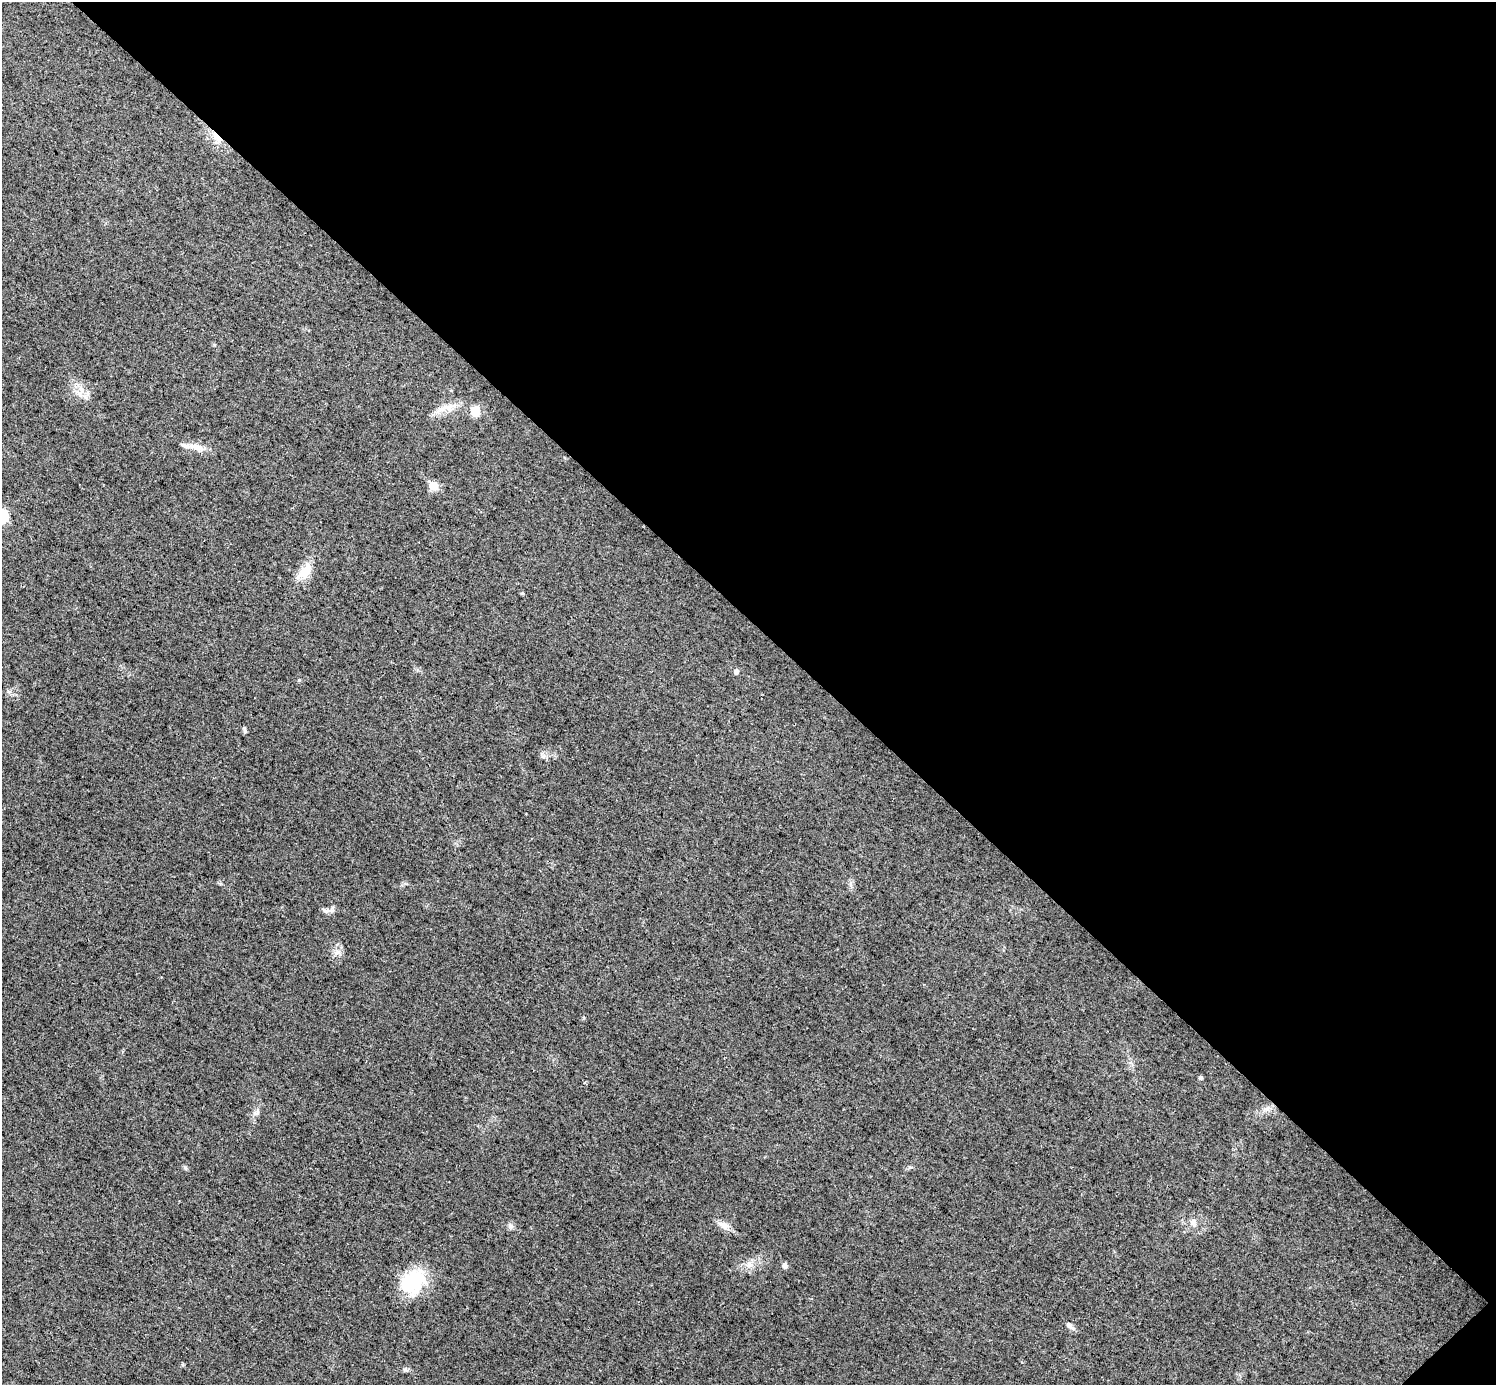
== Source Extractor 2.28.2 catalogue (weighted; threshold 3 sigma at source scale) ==
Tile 8 of 4 x 4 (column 4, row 2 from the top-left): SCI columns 4484-5977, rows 2919-4301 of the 5979 x 5979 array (HDU 1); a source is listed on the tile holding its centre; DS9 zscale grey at full resolution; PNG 1498 x 1387 px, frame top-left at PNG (2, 2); no overlay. Shown black and unused: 45% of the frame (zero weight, under 3 of 4 exposures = <1% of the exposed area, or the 3 px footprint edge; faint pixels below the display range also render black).
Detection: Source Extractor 2.28.2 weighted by HDU 2 'WHT'; one run over the whole footprint, this tile lists its part. Background 0.0162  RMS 0.0049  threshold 0.022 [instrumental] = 3 sigma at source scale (4.5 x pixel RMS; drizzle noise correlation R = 1.50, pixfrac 1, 0.05/0.05 arcsec/px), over >= 5 px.
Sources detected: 23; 1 inside a brighter listed object's ellipse — not listed separately; the other 22 listed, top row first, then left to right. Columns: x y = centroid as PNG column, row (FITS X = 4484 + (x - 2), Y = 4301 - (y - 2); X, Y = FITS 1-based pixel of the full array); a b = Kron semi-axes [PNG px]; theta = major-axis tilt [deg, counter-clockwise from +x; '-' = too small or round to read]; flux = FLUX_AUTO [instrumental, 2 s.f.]
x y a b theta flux
217 137 16 6 -52 3.9
79 393 10 7 77 2.8
446 408 25 9 7 6.3
475 411 10 9 - 6.1
186 446 19 6 -8 2.9
199 448 13 8 -30 3.5
433 486 6 5 - 14
306 571 24 13 63 7.7
736 671 5 5 - 1.8
245 730 9 4 -79 0.9
326 911 11 6 -17 1.6
337 952 8 6 44 1.9
1200 1078 5 4 - 0.99
257 1112 8 5 71 1.3
1193 1223 10 7 -76 2.8
724 1225 17 9 -28 3.7
511 1226 8 6 -22 1.3
749 1265 11 7 38 2.8
785 1266 7 6 - 1.7
413 1282 31 24 45 25
1069 1326 10 6 -40 1.8
405 1370 8 4 -8 1
Overlapping masked pixels (flux is a lower limit): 1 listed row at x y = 217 137
Unlisted compact peaks at least as high as the median listed source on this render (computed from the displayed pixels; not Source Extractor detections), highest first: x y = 299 680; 185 1167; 543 756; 522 593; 910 1167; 220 884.